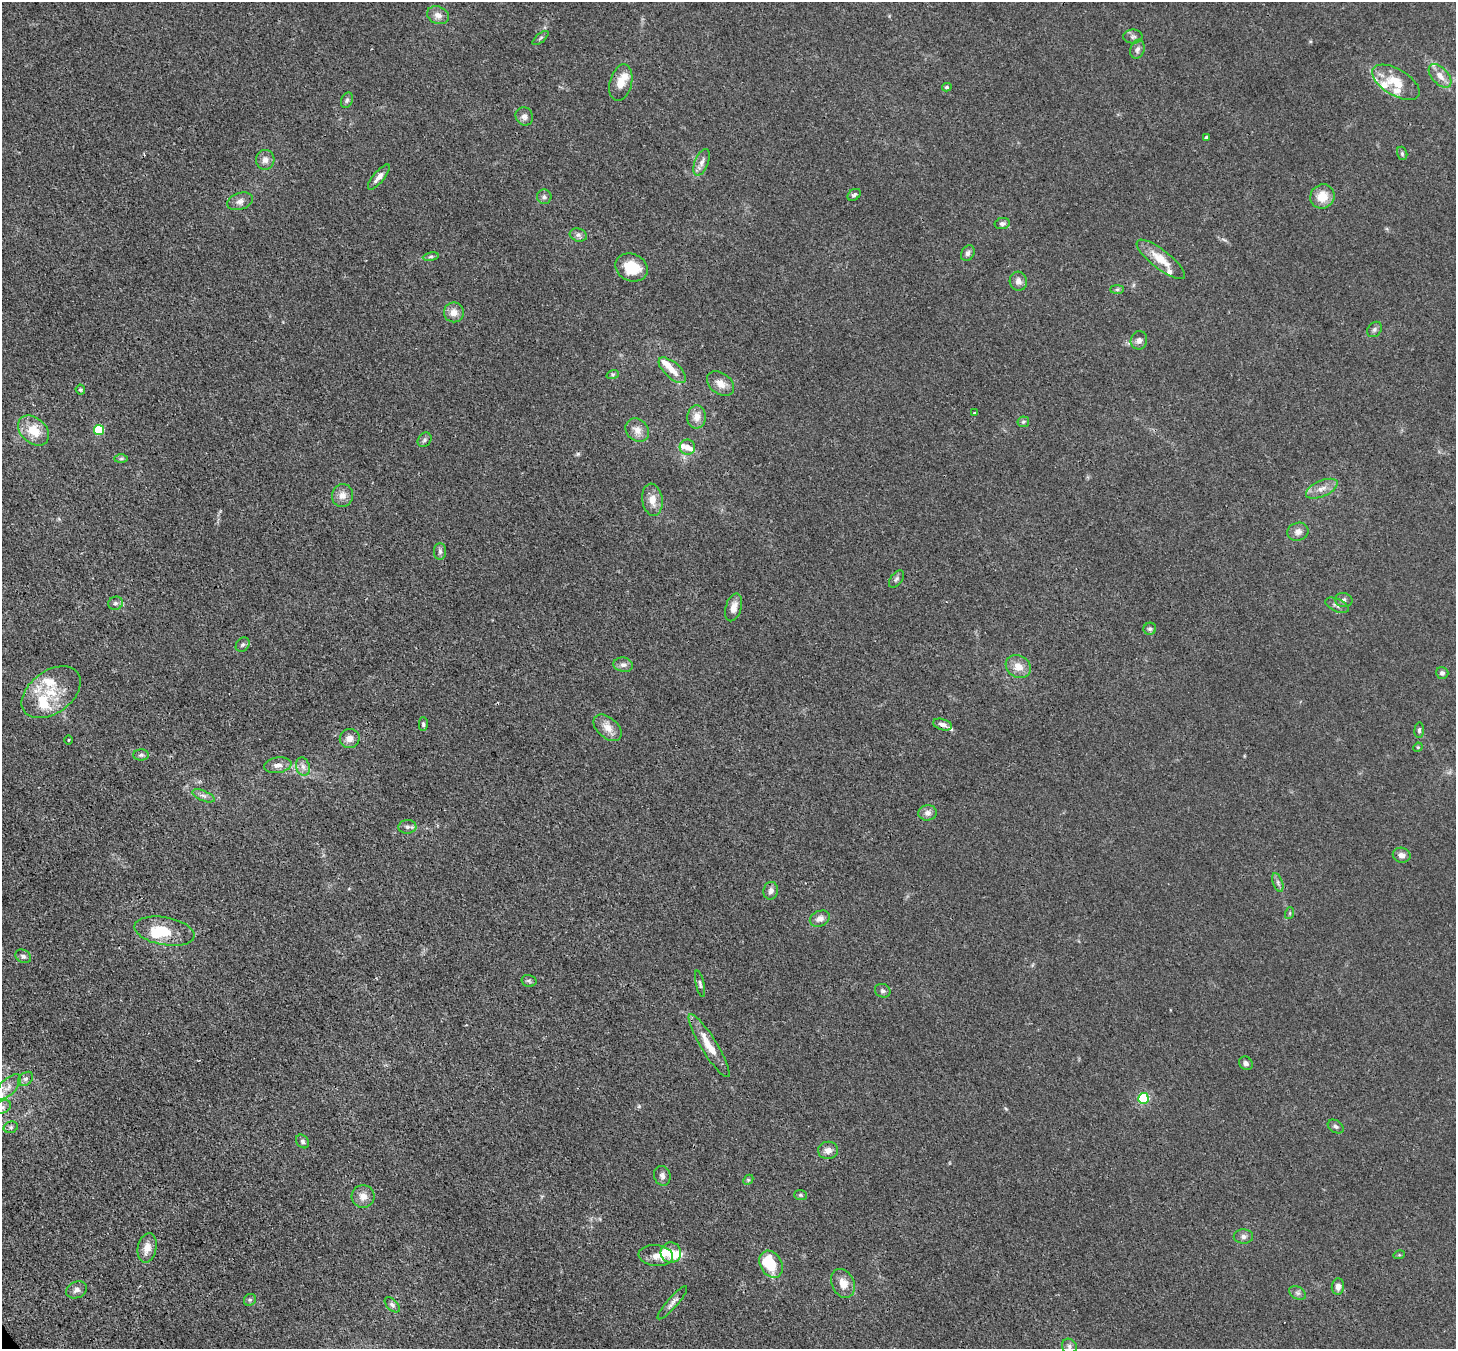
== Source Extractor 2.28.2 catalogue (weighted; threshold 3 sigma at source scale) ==
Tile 7 of 4 x 4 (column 3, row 2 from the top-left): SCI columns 2984-4437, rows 3039-4385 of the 5970 x 5942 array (HDU 1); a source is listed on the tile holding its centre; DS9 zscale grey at full resolution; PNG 1458 x 1351 px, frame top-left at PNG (2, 2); each listed source drawn as its Kron ellipse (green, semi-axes under 4 px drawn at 4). Shown black and unused: <1% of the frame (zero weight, under 3 of 4 exposures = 7% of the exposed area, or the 3 px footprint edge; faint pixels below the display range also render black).
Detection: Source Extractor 2.28.2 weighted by HDU 2 'WHT'; one run over the whole footprint, this tile lists its part. Background 0.021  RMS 0.0029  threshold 0.0129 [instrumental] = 3 sigma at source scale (4.5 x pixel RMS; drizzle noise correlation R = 1.50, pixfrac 1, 0.05/0.05 arcsec/px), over >= 5 px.
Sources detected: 125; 3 inside a brighter object's white glare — neither listed nor drawn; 12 inside a brighter listed object's ellipse — not listed separately; the other 110 listed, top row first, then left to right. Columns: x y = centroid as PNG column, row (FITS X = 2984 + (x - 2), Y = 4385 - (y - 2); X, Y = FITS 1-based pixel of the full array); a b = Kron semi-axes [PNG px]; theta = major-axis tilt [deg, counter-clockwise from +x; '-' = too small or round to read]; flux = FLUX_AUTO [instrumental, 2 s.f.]
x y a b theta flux
438 15 11 8 -22 1.8
1133 37 10 7 1 0.92
541 38 10 3 40 0.5
1137 49 10 7 73 1.1
1440 76 14 8 -46 2.9
1396 82 26 13 -31 7
621 83 18 11 76 4
947 87 5 4 - 0.42
347 100 8 5 68 0.69
524 116 9 8 - 1.4
1206 137 4 4 - 0.62
1402 153 7 5 -75 0.55
265 160 10 9 - 1.8
702 162 14 6 68 1.7
379 177 15 5 50 1.8
854 195 7 5 38 0.75
1322 196 12 12 - 5
544 197 7 7 - 0.83
240 201 13 8 19 1.6
1002 223 7 5 12 0.81
578 235 9 6 -16 1
968 253 8 6 57 1.1
431 257 8 4 9 0.6
1161 259 29 9 -38 5.6
632 268 17 13 -24 7.4
1018 281 9 8 - 1.6
1117 289 7 4 0 0.55
454 312 10 10 - 2.5
1374 329 8 6 46 0.81
1139 340 9 8 - 1.3
672 370 17 7 -42 3.2
613 374 6 4 19 0.44
720 384 15 10 -37 2.8
80 390 5 4 - 0.45
974 413 4 3 - 0.23
697 417 11 9 87 2.5
1023 422 6 5 - 0.57
99 430 5 5 - 17
637 430 13 10 -44 2.3
33 431 17 12 -42 6.6
424 440 8 6 53 0.73
687 447 7 7 - 1.7
121 459 7 4 1 0.53
1322 489 17 8 23 2.4
342 495 11 10 - 2.3
652 500 16 10 -82 3.3
1298 532 11 9 18 1.7
440 551 8 6 -90 0.81
896 579 10 6 53 0.73
1344 600 9 7 -12 0.99
115 603 7 6 - 0.88
1337 605 12 6 -25 1.1
734 607 14 8 73 2.2
1150 629 6 6 - 0.64
243 645 8 6 49 0.76
623 665 10 7 -10 1.2
1018 667 13 10 -30 3.4
1442 673 6 6 - 0.75
51 692 33 21 36 11
423 724 7 4 -88 0.56
943 725 10 5 -16 1.3
607 728 16 10 -40 3
1419 730 7 4 84 0.61
350 739 10 9 - 2
69 740 5 3 - 0.26
1418 747 5 4 - 0.28
141 755 8 5 1 0.67
278 765 14 7 8 1.7
303 767 9 6 -73 1.3
203 796 12 5 -23 1.1
928 813 9 7 8 1.6
407 827 9 6 3 0.97
1402 855 9 7 -12 1.4
1278 882 10 4 -69 0.79
771 891 9 7 81 1.2
1290 913 6 4 71 0.38
820 919 10 7 24 1.8
165 931 30 14 -10 8.5
23 956 8 6 -31 0.85
529 981 7 5 -14 0.64
700 984 13 4 -77 0.71
883 991 8 6 -24 0.87
709 1046 37 8 -58 6
1246 1063 7 6 - 0.88
26 1079 8 6 41 0.82
8 1087 16 7 46 2.4
1143 1098 5 5 - 27
3 1107 9 6 27 1.1
11 1127 7 5 16 0.63
1336 1127 8 6 -32 0.77
303 1141 7 6 - 0.71
828 1150 10 8 7 1.9
662 1176 10 8 -73 1.3
748 1180 6 4 45 0.37
800 1195 6 5 - 0.47
363 1196 11 11 - 2.5
1243 1237 9 7 -3 1.2
147 1248 15 9 78 3.3
671 1253 10 10 - 4.2
1399 1255 6 4 17 0.34
656 1256 17 10 -5 3.2
771 1264 14 10 -58 12
843 1283 15 11 -64 3.6
1338 1286 8 6 85 1.6
77 1290 11 8 24 1.3
1298 1293 9 6 -26 0.86
250 1300 6 5 - 0.53
672 1303 21 5 49 1.4
392 1305 9 5 -45 0.87
1069 1346 8 7 - 0.93
Isophote crosses this tile's border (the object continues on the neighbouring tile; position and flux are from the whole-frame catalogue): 1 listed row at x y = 3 1107
Unlisted compact peaks at least as high as the median listed source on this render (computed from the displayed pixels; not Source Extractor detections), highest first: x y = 578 454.